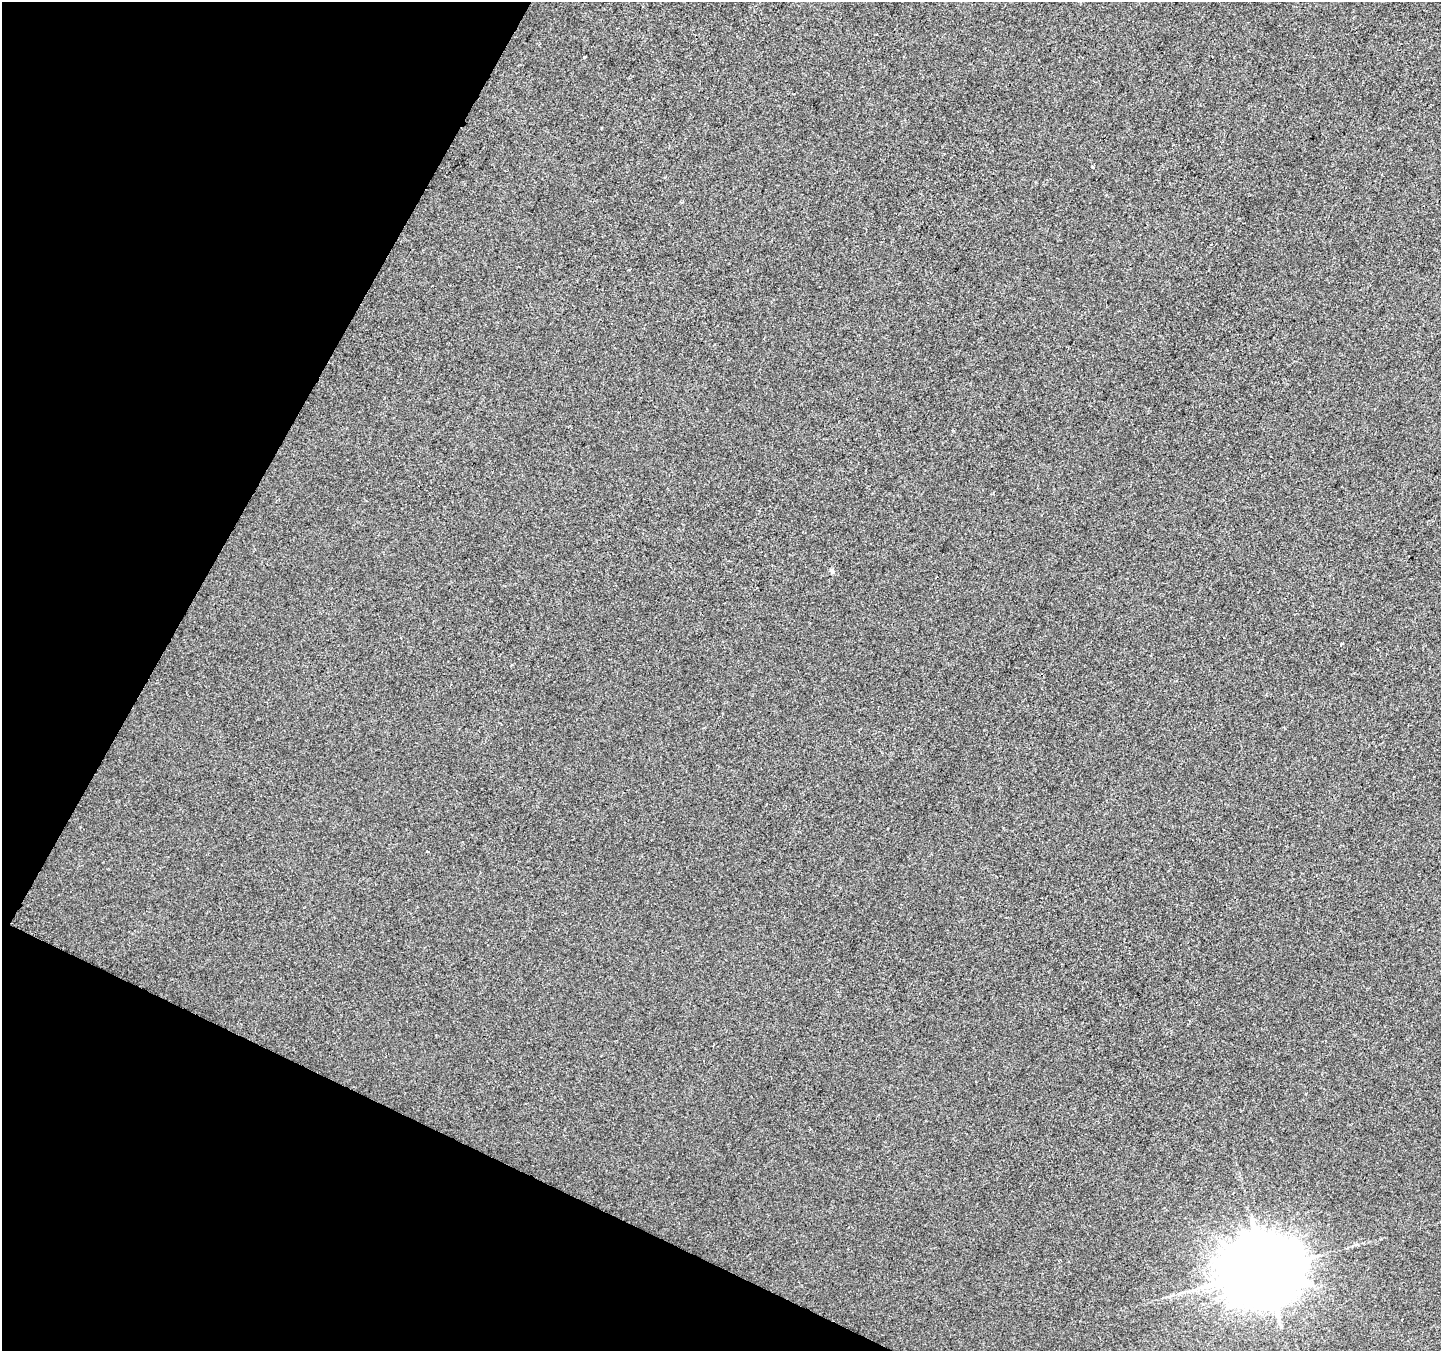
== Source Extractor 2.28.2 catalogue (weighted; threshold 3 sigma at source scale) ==
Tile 9 of 4 x 4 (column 1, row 3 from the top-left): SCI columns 9-1447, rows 1615-2963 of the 5763 x 5861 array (HDU 1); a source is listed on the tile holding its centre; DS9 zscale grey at full resolution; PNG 1443 x 1353 px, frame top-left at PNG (2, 2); no overlay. Shown black and unused: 23% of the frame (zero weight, under 2 of 3 exposures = <1% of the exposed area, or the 3 px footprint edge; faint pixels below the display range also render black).
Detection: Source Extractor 2.28.2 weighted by HDU 2 'WHT'; one run over the whole footprint, this tile lists its part. Background 0.00112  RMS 0.0057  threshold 0.0257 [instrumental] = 3 sigma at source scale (4.5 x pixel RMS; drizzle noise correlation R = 1.50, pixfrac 1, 0.0396/0.0396 arcsec/px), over >= 5 px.
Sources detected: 7; all 7 listed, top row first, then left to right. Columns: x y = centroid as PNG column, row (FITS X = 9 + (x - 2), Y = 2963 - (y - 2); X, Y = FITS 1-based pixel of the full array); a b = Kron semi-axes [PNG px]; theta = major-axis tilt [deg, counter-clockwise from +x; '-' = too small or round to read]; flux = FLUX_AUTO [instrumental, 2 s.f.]
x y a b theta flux
585 57 3 3 - 0.69
1093 167 3 3 - 3.8
1106 195 3 3 - 0.42
832 571 6 4 -44 2.2
1341 645 4 3 - 0.72
427 851 3 2 - 0.47
1265 1270 23 21 25 8000